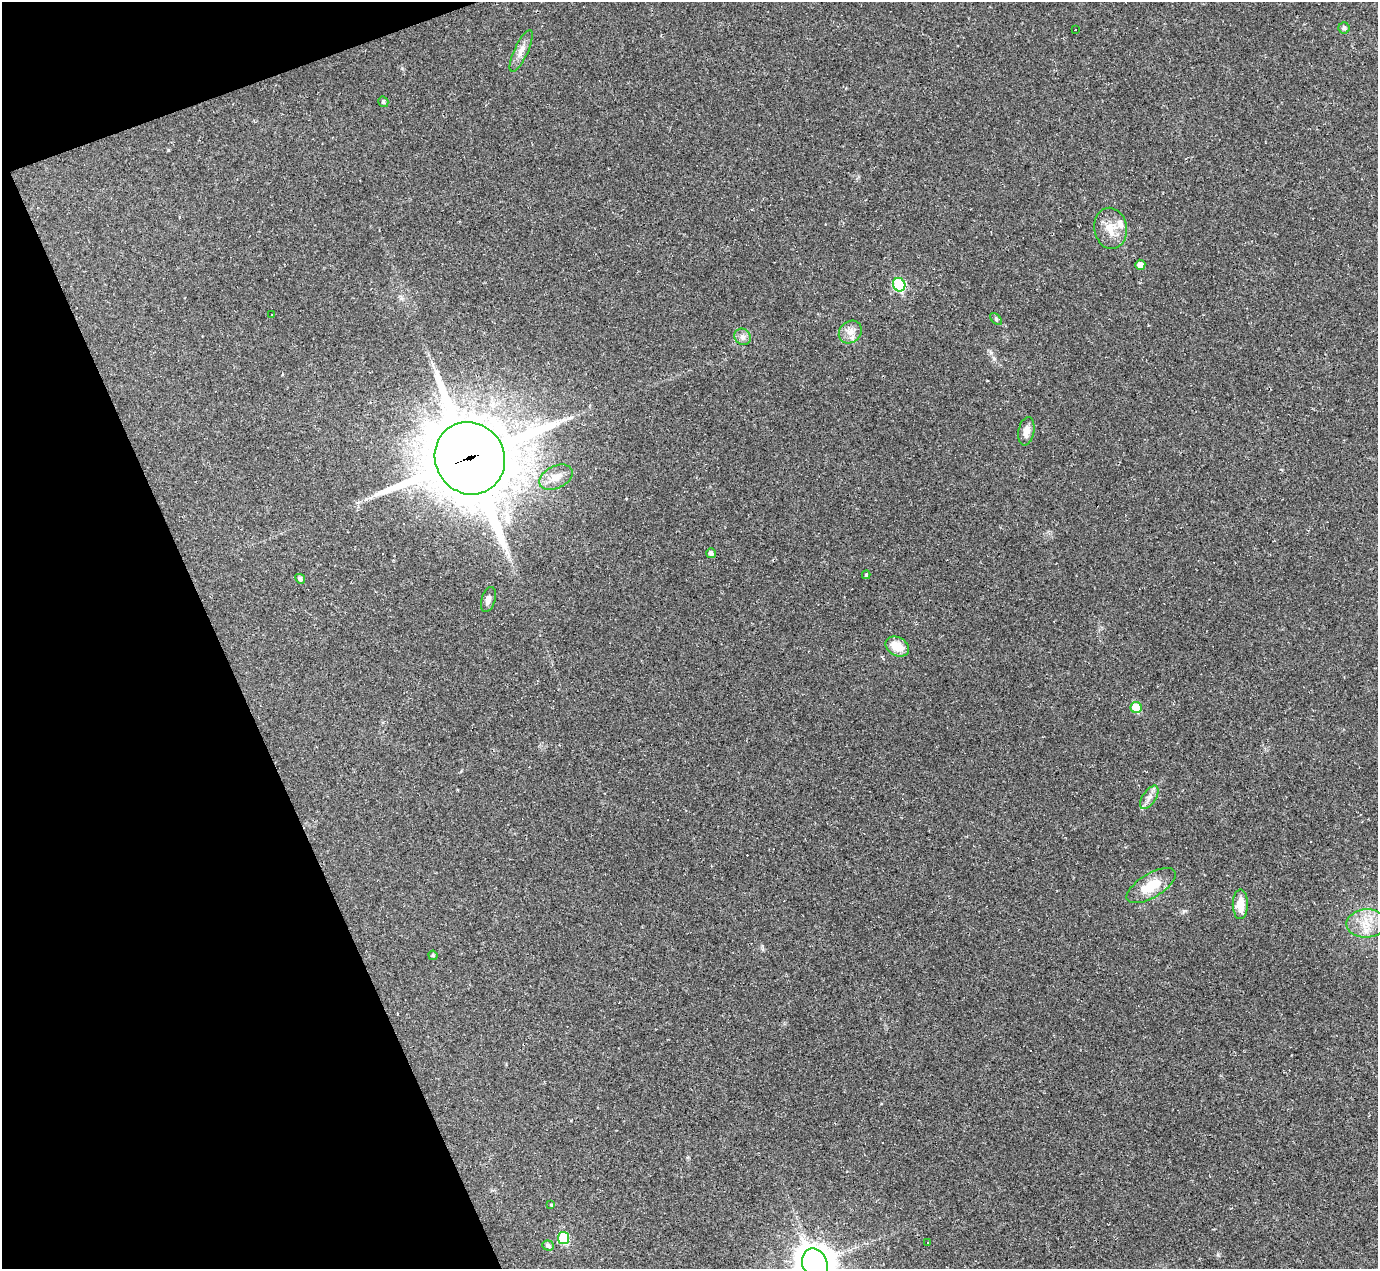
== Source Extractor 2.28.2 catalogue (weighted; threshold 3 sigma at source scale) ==
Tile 5 of 4 x 4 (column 1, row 2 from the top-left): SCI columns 2-1377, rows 2809-4075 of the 5525 x 5503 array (HDU 1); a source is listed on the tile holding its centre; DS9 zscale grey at full resolution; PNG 1380 x 1271 px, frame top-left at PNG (2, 2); each listed source drawn as its Kron ellipse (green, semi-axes under 4 px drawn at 4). Shown black and unused: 18% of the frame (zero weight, under 2 of 3 exposures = <1% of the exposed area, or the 3 px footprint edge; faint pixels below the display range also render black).
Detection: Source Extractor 2.28.2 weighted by HDU 2 'WHT'; one run over the whole footprint, this tile lists its part. Background 0.0926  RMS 0.0057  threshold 0.0255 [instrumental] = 3 sigma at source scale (4.5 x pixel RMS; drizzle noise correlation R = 1.50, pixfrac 1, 0.05/0.05 arcsec/px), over >= 5 px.
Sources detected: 40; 8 cosmic-ray / hot-pixel residue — neither listed nor drawn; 2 inside a brighter listed object's ellipse — not listed separately; the other 30 listed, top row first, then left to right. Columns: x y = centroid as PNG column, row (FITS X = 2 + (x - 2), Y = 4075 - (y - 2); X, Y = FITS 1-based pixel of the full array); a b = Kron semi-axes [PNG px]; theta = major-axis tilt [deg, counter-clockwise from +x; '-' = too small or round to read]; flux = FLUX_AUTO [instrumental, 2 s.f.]
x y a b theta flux
1344 28 5 5 - 1
1075 30 2 2 - 0.41
521 51 22 7 65 4.4
383 102 5 5 - 1
1111 228 21 16 -81 9.7
1140 265 5 5 - 3.4
899 285 7 6 - 40
272 315 2 2 - 0.31
996 319 7 4 -47 0.86
850 332 12 10 44 4.7
743 337 9 7 -43 2.3
1026 431 14 8 80 4.6
470 458 37 34 -59 5200
556 477 18 11 27 6.1
711 553 5 4 - 2.1
866 575 4 3 - 0.9
300 579 5 4 - 1.6
488 599 13 7 73 3
897 646 12 9 -28 9
1136 707 5 5 - 14
1149 797 13 6 56 3.2
1151 886 28 12 31 14
1240 904 15 7 -90 8.6
1366 923 20 14 3 11
433 955 4 4 - 0.84
551 1205 3 3 - 0.45
563 1238 6 5 - 21
928 1242 3 3 - 1.7
548 1246 6 5 - 1.6
815 1264 15 12 -66 1100
Overlapping masked pixels (flux is a lower limit): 1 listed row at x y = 470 458
Isophote crosses this tile's border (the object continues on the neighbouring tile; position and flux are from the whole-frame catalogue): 1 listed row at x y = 815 1264
Unlisted compact peaks at least as high as the median listed source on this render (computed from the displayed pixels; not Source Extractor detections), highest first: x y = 1218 1255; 168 150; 991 353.